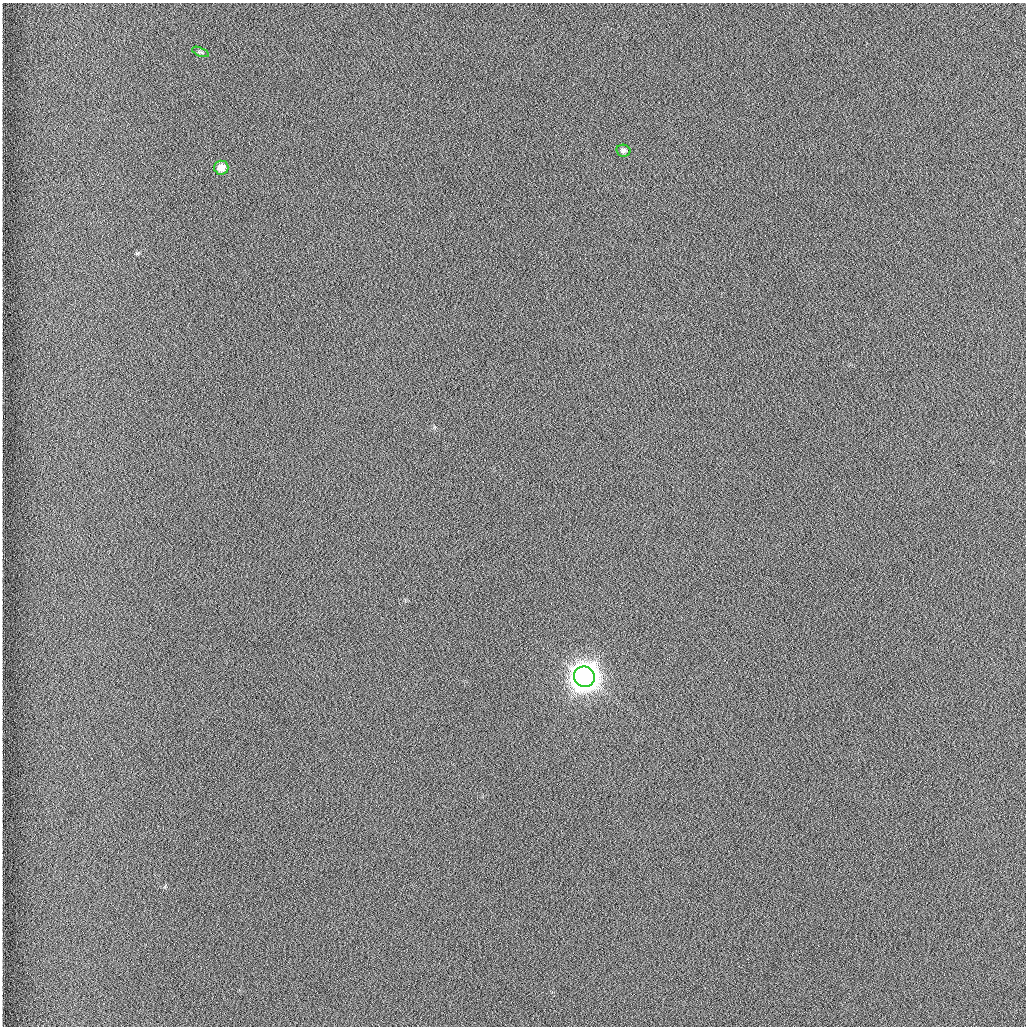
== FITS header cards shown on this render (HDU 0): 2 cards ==
NAXIS1  =                 1024 /fastest changing axis
NAXIS2  =                 1024 /next to fastest changing axis

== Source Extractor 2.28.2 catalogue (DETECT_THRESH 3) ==
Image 1024 x 1024 px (HDU 0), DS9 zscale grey, 1 PNG px = 1 image px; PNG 1028 x 1028 px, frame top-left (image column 1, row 1024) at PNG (2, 3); each listed source drawn as its Kron ellipse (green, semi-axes under 4 px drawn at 4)
Background 1260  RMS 5.9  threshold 17.7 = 3 sigma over >= 5 px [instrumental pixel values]
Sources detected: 4; all 4 listed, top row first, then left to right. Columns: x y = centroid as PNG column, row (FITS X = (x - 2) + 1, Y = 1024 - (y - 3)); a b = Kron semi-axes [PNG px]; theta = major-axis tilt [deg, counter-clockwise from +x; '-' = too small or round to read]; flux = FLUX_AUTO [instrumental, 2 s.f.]
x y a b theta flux
200 52 9 3 -22 5.6e+02
623 151 7 6 - 1.1e+03
221 168 7 7 - 3.8e+03
584 677 10 10 - 1.0e+06